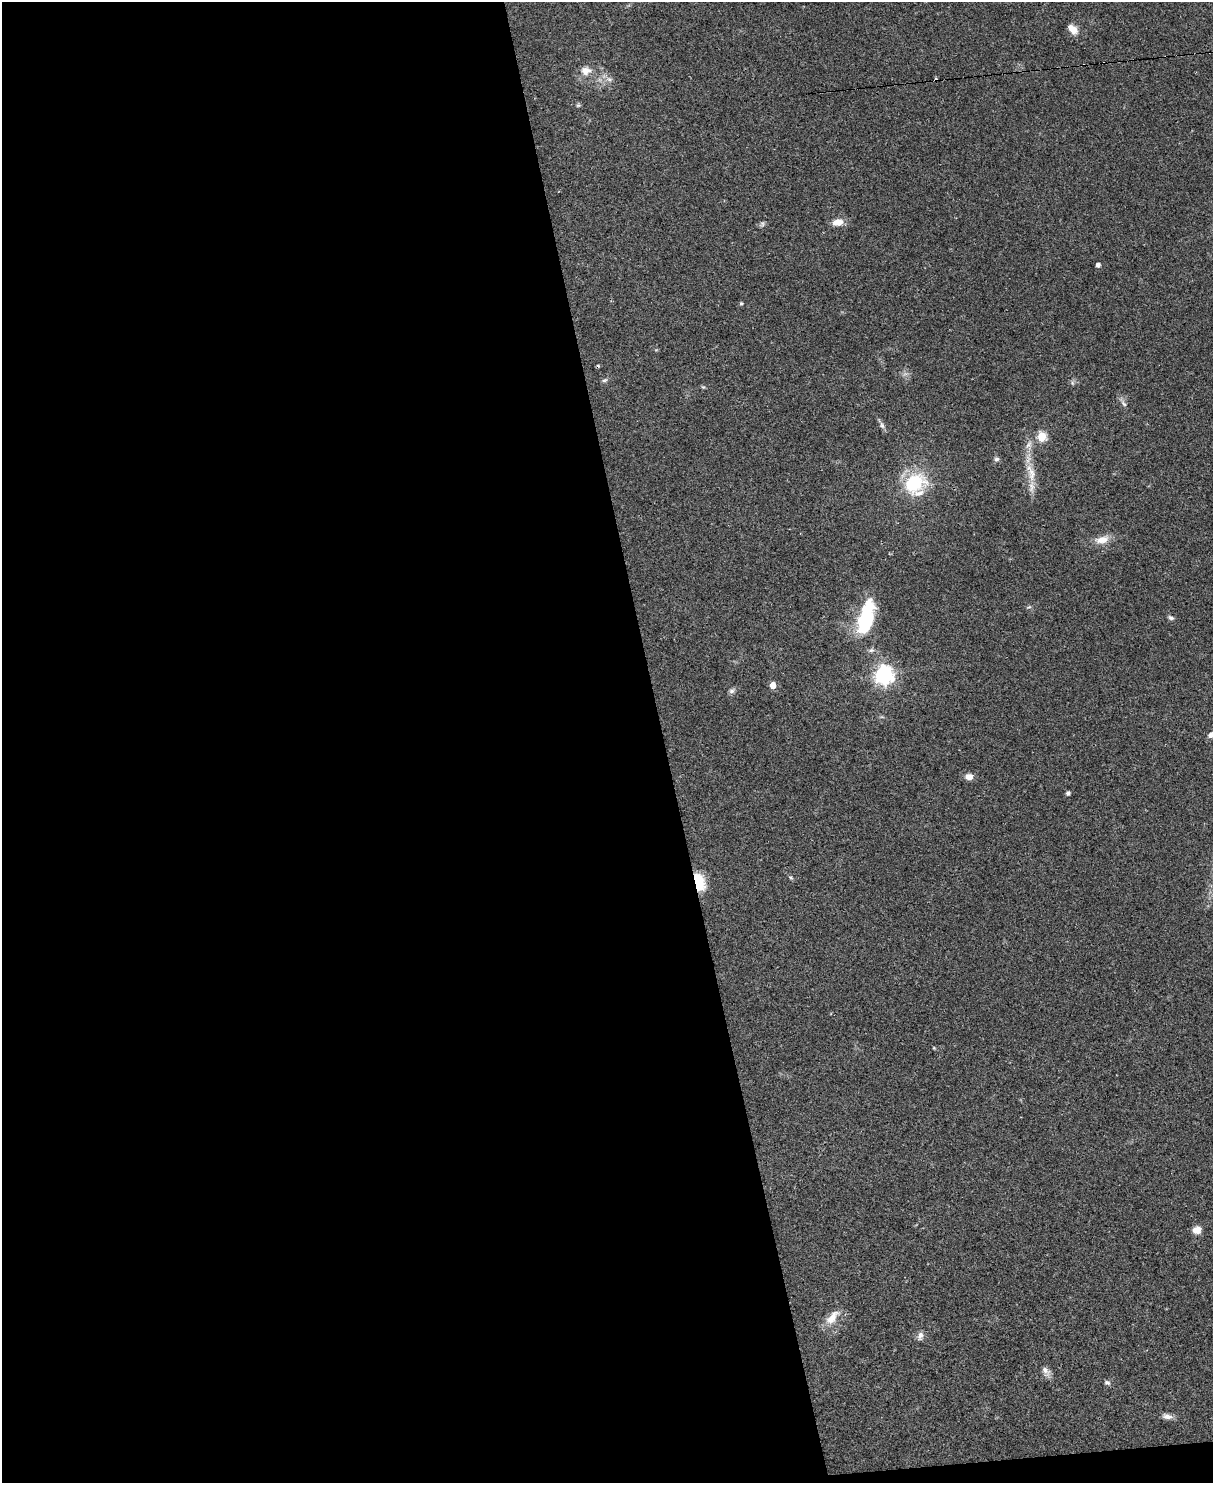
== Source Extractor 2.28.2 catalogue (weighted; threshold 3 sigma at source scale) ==
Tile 9 of 4 x 3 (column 1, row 3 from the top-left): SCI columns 1-1211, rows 247-1727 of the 4844 x 4824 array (HDU 1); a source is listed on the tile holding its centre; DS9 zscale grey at full resolution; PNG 1215 x 1485 px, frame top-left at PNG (2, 2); no overlay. Shown black and unused: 55% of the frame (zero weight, under 2 of 3 exposures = <1% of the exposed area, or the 3 px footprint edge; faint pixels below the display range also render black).
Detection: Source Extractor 2.28.2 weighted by HDU 2 'WHT'; one run over the whole footprint, this tile lists its part. Background 0.0698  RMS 0.0058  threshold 0.0262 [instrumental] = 3 sigma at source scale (4.5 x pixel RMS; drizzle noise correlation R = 1.50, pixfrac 1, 0.05/0.05 arcsec/px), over >= 5 px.
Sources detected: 38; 1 inside a brighter object's white glare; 2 cosmic-ray / hot-pixel residue — not listed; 1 inside a brighter listed object's ellipse — not listed separately; the other 34 listed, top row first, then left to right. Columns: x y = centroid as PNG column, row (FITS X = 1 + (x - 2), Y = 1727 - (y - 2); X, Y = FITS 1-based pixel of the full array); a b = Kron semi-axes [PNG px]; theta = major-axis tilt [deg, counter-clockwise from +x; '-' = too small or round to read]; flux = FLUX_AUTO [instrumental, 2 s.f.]
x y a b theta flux
1072 29 13 8 -44 5.6
586 71 15 11 6 5.7
578 105 6 5 - 0.88
838 222 12 8 10 6
762 224 7 6 - 1.3
1098 265 5 5 - 1.4
741 304 5 4 - 0.68
604 380 8 5 26 1.1
703 387 6 5 - 0.71
1124 404 11 4 -45 1.7
882 425 10 5 -65 1.9
1042 437 6 5 - 21
1029 444 12 5 48 2.7
996 459 7 6 - 1.4
1032 474 25 10 -84 9.6
914 483 26 19 33 33
1102 540 18 10 16 6.4
1029 607 8 4 22 0.83
1171 618 8 5 -23 1.4
865 621 39 17 76 37
884 675 8 8 - 160
773 685 6 5 - 5.7
732 691 8 6 23 1.6
1212 734 9 6 19 3.8
969 777 9 7 -2 4
1068 793 5 4 - 1.3
791 878 6 3 -20 0.74
698 882 16 9 -73 22
1197 1230 10 8 13 4.2
832 1317 25 11 51 8.1
920 1336 12 7 73 2.5
1046 1371 15 8 -55 3.2
1107 1383 8 6 -17 1.4
1167 1416 13 7 -12 3
Overlapping masked pixels (flux is a lower limit): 1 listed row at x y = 698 882
Isophote crosses this tile's border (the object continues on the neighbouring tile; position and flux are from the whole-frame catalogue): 1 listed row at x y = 1212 734